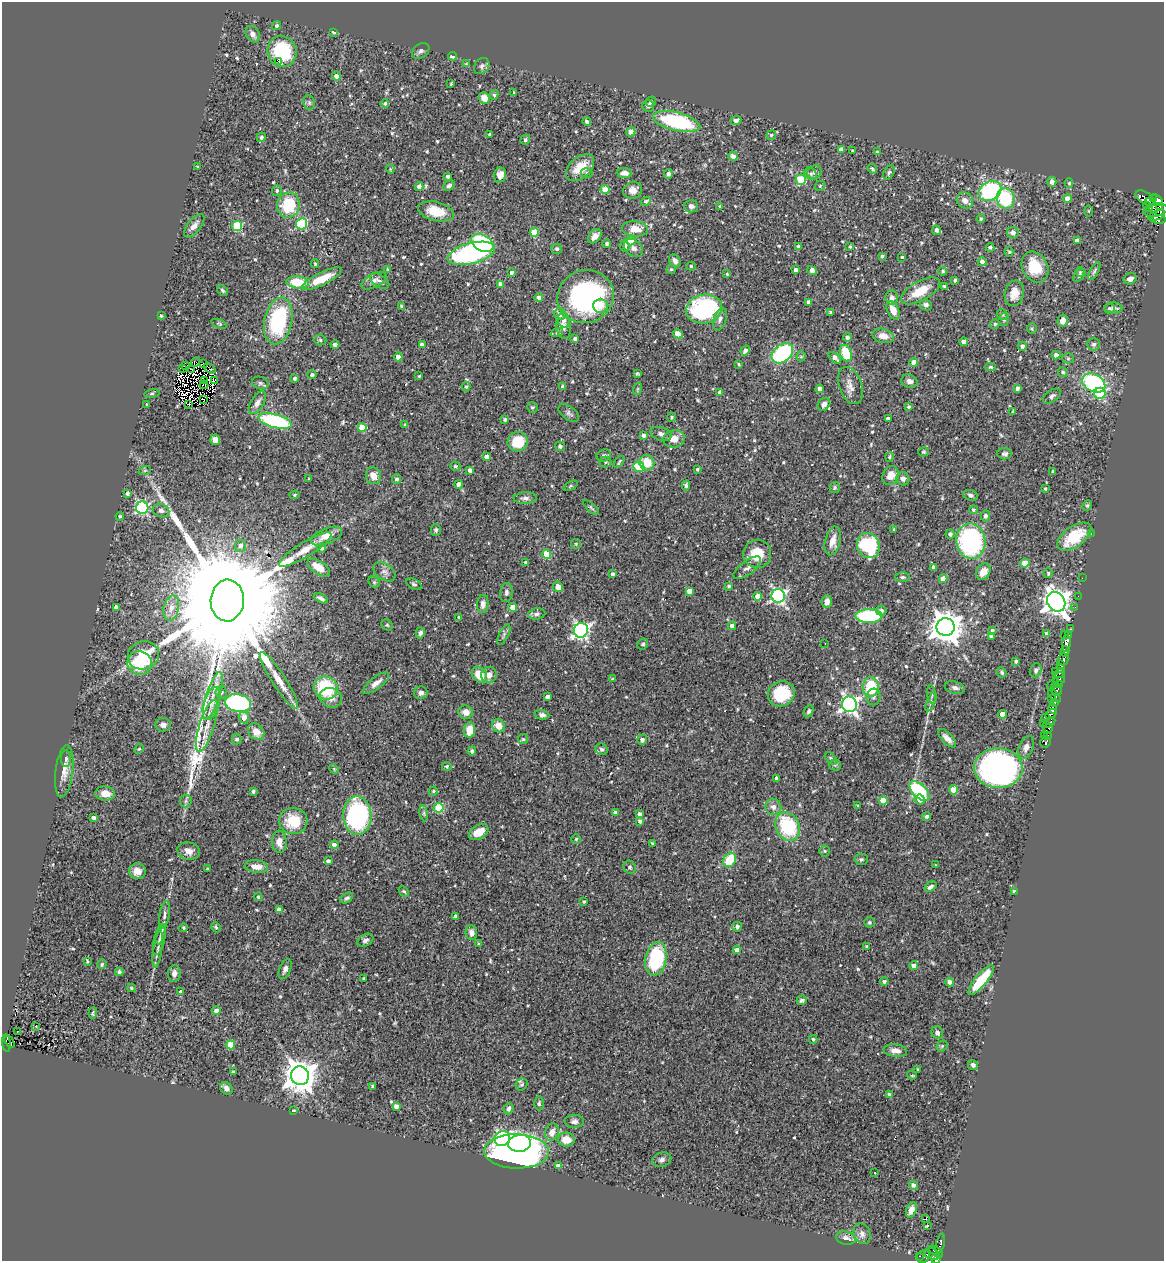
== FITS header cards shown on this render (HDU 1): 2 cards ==
NAXIS1  =                 1162
NAXIS2  =                 1259

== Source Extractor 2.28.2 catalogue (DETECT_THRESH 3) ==
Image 1162 x 1259 px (HDU 1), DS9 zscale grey, 1 PNG px = 1 image px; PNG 1166 x 1263 px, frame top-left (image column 1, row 1259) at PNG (2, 2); each listed source drawn as its Kron ellipse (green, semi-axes under 4 px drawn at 4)
Background 0.627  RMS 0.045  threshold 0.134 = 3 sigma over >= 5 px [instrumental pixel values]
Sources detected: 674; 8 with non-positive FLUX_AUTO (blend fragments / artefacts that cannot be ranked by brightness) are neither listed nor drawn; of the other 666, the 500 brightest by FLUX_AUTO listed and drawn (166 fainter detections omitted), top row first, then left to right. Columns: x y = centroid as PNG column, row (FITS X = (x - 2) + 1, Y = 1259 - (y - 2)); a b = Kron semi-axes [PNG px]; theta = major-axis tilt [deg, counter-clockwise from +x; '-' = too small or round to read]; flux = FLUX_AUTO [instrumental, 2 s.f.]
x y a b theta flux
276 26 5 4 - 6
334 32 4 3 - 7
253 34 9 6 -57 17
282 51 15 14 - 190
421 51 9 6 35 9.6
453 56 4 3 - 18
279 61 3 2 - 13
466 64 4 4 - 3.6
482 66 9 7 49 9.6
336 76 4 4 - 11
451 84 3 3 - 3.7
514 93 4 3 - 4.2
494 95 5 4 - 4.4
484 98 6 5 - 27
651 102 5 5 - 7.8
309 103 7 5 -71 6.5
385 103 4 4 - 5.6
648 106 6 6 - 9.5
736 120 5 4 - 15
587 122 4 4 - 8.4
677 122 24 9 -14 310
631 132 5 4 - 27
490 135 4 3 - 8
771 135 5 4 - 4.5
261 137 5 4 - 5.7
525 140 5 4 - 6.7
841 150 4 4 - 18
853 151 3 3 - 4.2
877 152 4 4 - 6.5
733 156 5 4 - 12
197 167 3 2 - 3.6
580 168 16 10 41 61
390 169 5 4 - 3.7
872 169 5 3 - 4.9
814 172 7 6 - 8.9
587 173 6 4 -14 5.3
624 173 7 5 -5 16
889 173 8 5 62 6.2
668 174 5 4 - 9.4
811 174 6 5 - 7.1
500 175 7 6 - 22
448 176 4 3 - 7.8
801 180 5 5 - 140
1052 182 5 4 - 15
1069 183 5 4 - 4.6
449 186 6 4 27 8.9
820 186 6 4 47 3.6
419 187 4 4 - 12
605 189 4 4 - 46
633 190 9 8 - 23
277 191 5 5 - 6.3
990 191 12 9 31 320
1067 198 4 4 - 19
1145 198 11 6 -30 180
1153 198 3 3 - 90
1006 199 10 9 - 170
965 200 9 7 -40 21
1157 200 6 4 -55 270
646 201 5 4 - 5.2
288 205 12 11 - 130
691 206 7 6 - 11
720 206 4 3 - 4.8
1152 206 9 3 -55 75
1159 206 3 2 - 120
1148 207 5 3 - 65
1155 210 12 6 10 160
436 211 18 9 -13 65
1089 211 6 4 -90 3.7
1157 215 9 4 22 190
981 219 4 4 - 5.6
1158 220 7 3 2 71
302 224 5 5 - 250
194 226 14 6 51 20
237 226 5 5 - 150
635 229 13 7 -4 48
936 230 5 4 - 12
534 232 4 4 - 69
1013 233 6 5 - 17
595 236 8 5 50 16
631 241 5 4 - 42
1077 241 4 4 - 22
482 243 12 8 -30 250
607 244 4 4 - 9.3
625 246 6 5 - 13
850 246 3 3 - 4.7
798 247 4 4 - 16
990 247 4 4 - 6.7
633 248 11 7 -42 14
556 249 5 5 - 8
1009 252 5 4 - 4.4
471 253 24 10 14 530
882 256 4 3 - 6.5
902 257 3 3 - 3.8
675 261 7 5 -55 11
982 262 4 4 - 19
315 264 4 3 - 3.7
691 266 5 4 - 4.9
1035 267 16 12 -64 87
388 269 4 4 - 4.2
671 269 5 4 - 4
796 270 4 4 - 13
812 270 5 4 - 16
943 271 4 4 - 4.7
1094 271 10 4 62 6.5
1080 272 4 4 - 4.3
512 273 3 3 - 9
727 274 4 4 - 3.6
1079 275 7 4 48 5.7
322 279 22 6 25 61
1130 279 6 5 - 15
955 280 3 3 - 5.4
374 281 14 6 28 16
380 281 10 6 -33 11
298 282 11 6 -5 94
501 284 4 4 - 17
945 286 3 3 - 8.1
223 290 6 4 -46 5.7
920 291 22 9 29 62
1014 293 13 9 77 36
539 297 4 4 - 14
586 297 28 26 18 490
892 298 7 6 - 12
808 302 4 3 - 9.5
926 305 6 5 - 11
402 306 4 3 - 7.8
600 306 7 7 - 24
1109 308 5 5 - 5.9
1113 308 9 5 -2 14
704 309 18 14 9 370
893 310 10 5 -64 26
830 312 3 3 - 5.2
560 314 6 5 - 15
1002 314 5 5 - 6.2
161 316 4 4 - 3.8
720 319 11 6 74 12
1004 319 7 5 75 5.2
564 320 7 6 - 11
278 321 23 14 78 290
1063 321 6 5 - 17
219 324 8 4 -19 4.2
995 324 5 4 - 5.6
563 326 12 7 -80 15
1032 328 5 4 - 3.7
557 332 6 4 20 4.4
678 334 5 4 - 32
883 336 11 7 -15 27
847 337 4 4 - 9.1
575 339 4 3 - 7.2
320 340 6 5 - 6.3
964 342 4 4 - 19
1094 344 6 6 - 7.1
335 345 4 4 - 8.7
422 345 4 4 - 17
1022 346 4 4 - 9.2
745 350 5 3 - 12
782 353 12 8 39 300
846 353 8 5 -68 110
1056 355 4 4 - 15
801 356 5 4 - 4
398 357 4 4 - 29
835 358 7 4 -43 18
1068 358 5 5 - 4.6
196 362 5 2 - 6.6
914 362 4 4 - 31
203 363 4 3 - 3.9
739 364 3 2 - 3.7
185 365 3 2 - 14
991 367 5 4 - 4.1
183 368 3 2 - 5.5
210 368 6 2 -38 4.6
191 369 4 2 - 3.7
1063 372 5 4 - 5.3
637 374 3 3 - 4.4
312 375 5 4 - 5.3
419 376 3 3 - 3.7
295 378 3 3 - 9
205 381 2 2 - 4.3
214 381 4 3 - 6.9
909 381 8 6 -22 13
260 383 8 6 -16 7
1094 383 12 8 -27 340
204 385 4 2 - 3.9
850 385 19 11 -70 24
466 387 4 3 - 4.4
562 387 4 4 - 8.1
1017 388 4 3 - 7.8
637 389 6 4 71 3.9
820 389 4 4 - 23
720 392 4 4 - 9.8
1100 393 6 5 - 200
152 394 8 4 9 4.6
1052 396 10 5 34 8.4
203 399 3 2 - 4.1
257 403 12 6 58 16
824 404 7 5 48 13
147 405 3 3 - 4.9
189 405 3 2 - 9.5
532 407 5 5 - 5.6
908 407 3 3 - 5
1013 411 4 3 - 4.1
569 413 12 6 -36 9.1
671 417 4 4 - 5
888 419 4 3 - 8.3
505 420 4 3 - 5.2
275 421 17 6 -15 310
405 425 3 3 - 4.4
362 427 4 4 - 75
661 434 11 6 -17 13
643 435 4 4 - 8.8
674 439 11 8 10 33
215 440 5 5 - 21
518 442 10 9 - 86
560 446 5 4 - 8.6
924 452 5 4 - 4.1
1005 454 7 5 -1 8.7
604 456 7 6 - 8
487 457 4 4 - 24
889 457 5 3 - 4
605 462 6 5 - 6.2
619 462 7 3 53 4.3
647 463 8 7 - 54
455 466 5 4 - 5.5
639 467 6 5 - 86
697 469 3 3 - 3.8
145 470 6 4 19 3.8
470 470 4 4 - 12
1053 471 3 3 - 4.1
891 475 9 8 - 29
373 476 8 7 - 25
309 479 3 3 - 3.8
396 479 4 4 - 7.5
903 479 7 6 - 12
459 484 4 4 - 20
686 485 5 4 - 6.8
570 486 7 4 27 4.4
835 488 5 5 - 4.7
1045 489 3 3 - 4.2
127 493 4 3 - 5.9
295 495 5 4 - 4.2
970 495 7 5 -18 7.8
525 498 11 6 2 12
1087 505 5 4 - 4.3
591 507 10 4 -42 5.7
142 508 6 6 - 440
973 510 4 4 - 5.5
161 511 8 6 -22 11
120 516 4 4 - 4.2
985 516 5 4 - 9
436 530 6 5 - 6
894 530 3 3 - 5
1091 533 2 2 - 24
950 534 4 4 - 9.6
326 536 16 8 21 41
1074 537 19 10 35 110
833 541 15 7 77 32
971 541 18 14 -80 430
576 544 5 5 - 4.3
868 545 13 11 -60 300
240 546 6 5 - 12
321 548 4 4 - 8.3
305 549 30 7 32 41
547 554 4 4 - 83
757 554 14 14 - 71
525 563 3 3 - 6
1025 563 5 4 - 46
934 567 4 4 - 15
319 568 13 6 -33 44
747 568 16 7 37 18
384 572 12 8 -35 14
983 572 9 6 59 27
1048 573 5 5 - 4.8
612 574 4 4 - 6.9
902 577 7 5 0 5.9
1082 578 2 2 - 11
943 579 4 4 - 34
374 582 6 5 - 5.3
414 584 8 5 -26 6
729 586 4 3 - 5.4
558 587 5 5 - 21
689 591 4 4 - 23
506 592 9 6 83 9.1
757 596 4 4 - 28
778 596 7 6 - 730
1078 596 3 2 - 6.8
321 598 7 4 -26 9.3
227 601 21 16 86 170000
827 601 6 5 - 22
1056 602 10 8 -55 3200
483 604 9 5 86 15
116 607 4 4 - 14
1075 607 2 2 - 5.9
171 608 13 7 78 21
513 608 4 4 - 54
881 611 5 5 - 7.5
537 614 8 5 8 8.3
869 616 13 7 0 250
459 617 4 3 - 3.8
387 625 6 5 - 4.7
732 626 4 4 - 12
946 627 9 9 - 5300
1070 629 3 2 - 5.3
581 630 7 7 - 880
992 630 3 3 - 4.8
420 633 5 4 - 8.2
1047 634 4 4 - 12
1064 634 3 2 - 8.2
504 635 11 4 64 8.4
1069 635 3 2 - 13
991 636 4 3 - 8.5
825 643 3 2 - 4.6
643 644 6 5 - 6.2
1066 644 8 4 84 210
1065 651 5 3 - 73
143 655 16 14 20 98
1063 659 6 5 - 110
1016 661 4 3 - 5.7
139 663 12 12 - 110
1060 664 3 2 - 6.6
1060 668 3 2 - 25
1036 670 7 5 69 7.1
1056 672 4 3 - 24
1002 673 5 4 - 5.1
1059 673 5 3 - 35
479 675 9 7 -52 52
489 675 8 7 - 22
613 679 4 3 - 4
1059 679 7 6 - 24
279 680 34 6 -57 47
376 683 16 6 38 20
1053 684 7 3 39 50
1059 684 3 2 - 21
871 687 10 8 87 130
326 688 12 11 - 180
955 688 10 6 -15 10
1057 690 6 5 - 51
221 692 6 5 - 6.1
421 693 7 6 - 10
781 694 13 12 - 120
932 695 9 3 -81 4.8
213 696 24 7 72 36
1055 696 8 4 -47 90
547 697 4 3 - 16
874 697 8 7 - 11
331 698 11 9 -19 23
1051 698 3 2 - 22
931 702 10 4 67 6
211 703 17 8 74 28
238 703 13 8 -11 490
1055 703 3 2 - 4.5
849 704 8 7 - 1000
1053 709 5 4 - 81
809 711 6 4 64 6.9
466 712 7 6 - 22
1002 714 4 4 - 35
1051 714 6 4 30 150
542 715 7 5 -7 9.8
244 717 6 5 - 19
1045 717 4 2 - 49
1049 722 7 3 31 77
1043 723 3 2 - 17
163 725 8 7 - 14
207 726 27 7 72 44
498 726 7 6 - 34
1048 729 5 4 - 97
469 730 7 5 80 47
256 732 9 7 -49 28
1044 735 3 2 - 22
1048 735 4 2 - 22
947 738 11 5 -47 19
237 739 5 5 - 6.3
523 739 5 5 - 4.7
642 740 5 5 - 12
1046 742 5 5 - 55
1026 747 12 7 69 15
139 749 5 4 - 3.9
602 749 6 5 - 6.9
472 751 4 4 - 6.7
831 758 7 4 -45 5.4
66 759 8 5 -88 6.9
835 765 5 5 - 4.9
447 766 4 4 - 5.4
998 768 24 20 -2 1000
334 769 5 4 - 4
64 771 26 8 83 30
776 778 4 3 - 8.6
954 790 4 4 - 52
253 791 3 3 - 6.4
433 791 4 4 - 4.8
919 791 12 6 -44 230
105 793 10 7 -7 25
883 800 4 4 - 48
920 800 5 5 - 23
186 801 6 5 - 6.4
858 806 3 3 - 4.7
773 807 8 8 - 16
438 808 5 5 - 140
424 813 8 4 -82 5.7
615 813 4 4 - 16
640 814 4 4 - 12
357 816 19 14 -89 430
927 816 4 4 - 7.9
94 818 4 3 - 11
293 821 14 13 - 87
640 821 4 3 - 8.5
788 826 15 11 -61 210
479 832 11 6 31 45
576 839 5 4 - 4.1
279 842 11 7 -88 24
652 844 4 3 - 6
334 845 4 4 - 17
189 851 11 8 -9 23
825 851 5 5 - 4.3
861 859 7 5 4 6.7
730 860 7 6 - 110
328 861 4 4 - 8.7
935 865 3 3 - 14
256 866 12 6 -6 29
630 867 7 6 - 5.7
207 869 3 3 - 4.1
137 871 8 7 - 26
930 887 7 4 37 8.1
404 891 6 4 -46 4.9
1014 891 3 3 - 5.1
258 897 4 4 - 4.8
347 898 7 4 34 7
584 902 3 3 - 3.9
279 910 4 4 - 16
164 915 14 5 81 13
456 916 4 3 - 6.1
869 922 5 5 - 4.5
216 927 5 4 - 3.9
737 927 5 4 - 9.6
183 928 4 4 - 4.8
471 933 7 6 - 16
161 934 10 4 76 9.9
159 940 15 5 77 13
365 940 9 5 27 10
479 943 3 3 - 3.6
867 946 3 3 - 4.2
158 949 19 4 82 14
737 950 4 4 - 18
656 959 17 10 79 240
87 961 4 3 - 3.8
102 964 5 4 - 6.2
914 966 4 4 - 21
285 969 10 5 67 11
119 972 4 4 - 6.8
174 973 8 6 83 14
363 978 3 3 - 3.6
981 980 19 6 50 120
884 981 4 4 - 9
950 982 4 4 - 27
132 988 4 3 - 4.3
180 992 4 3 - 12
802 1000 5 4 - 8.9
216 1011 4 4 - 27
93 1013 5 3 - 3.8
36 1026 3 2 - 38
17 1031 2 2 - 4
937 1033 7 5 -63 10
813 1039 4 4 - 5.4
9 1042 7 3 -55 31
6 1043 8 4 -83 56
231 1045 4 4 - 77
942 1046 6 5 - 5.2
895 1050 12 6 -6 20
973 1065 5 5 - 8.8
918 1070 3 2 - 3.8
233 1072 4 3 - 5.3
912 1075 5 4 - 4.1
300 1076 9 9 - 5200
522 1085 6 5 - 5.4
372 1086 3 3 - 3.7
226 1088 7 5 -47 11
889 1095 4 4 - 9.6
539 1103 7 4 90 5.6
396 1106 4 4 - 14
508 1109 6 5 - 9.2
293 1111 3 3 - 5.9
574 1121 9 6 2 11
552 1132 9 6 71 23
502 1138 8 7 - 610
566 1140 8 7 - 42
520 1143 11 8 9 670
516 1151 32 17 -1 1300
662 1160 10 7 17 11
558 1166 4 4 - 19
875 1173 3 3 - 5.2
913 1185 4 4 - 12
911 1210 8 5 70 18
926 1219 3 3 - 19
927 1225 2 2 - 990
862 1234 10 8 -66 14
846 1238 10 6 -14 13
940 1243 10 3 76 40
936 1252 8 4 -38 56
932 1254 8 5 -19 210
919 1256 3 2 - 8
923 1257 7 6 - 44
936 1259 5 4 - 150
At the frame edge (FLAGS 8, measured only in part): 1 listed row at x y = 936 1259
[166 fainter detections neither listed nor drawn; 8 non-positive-flux detections neither listed nor drawn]